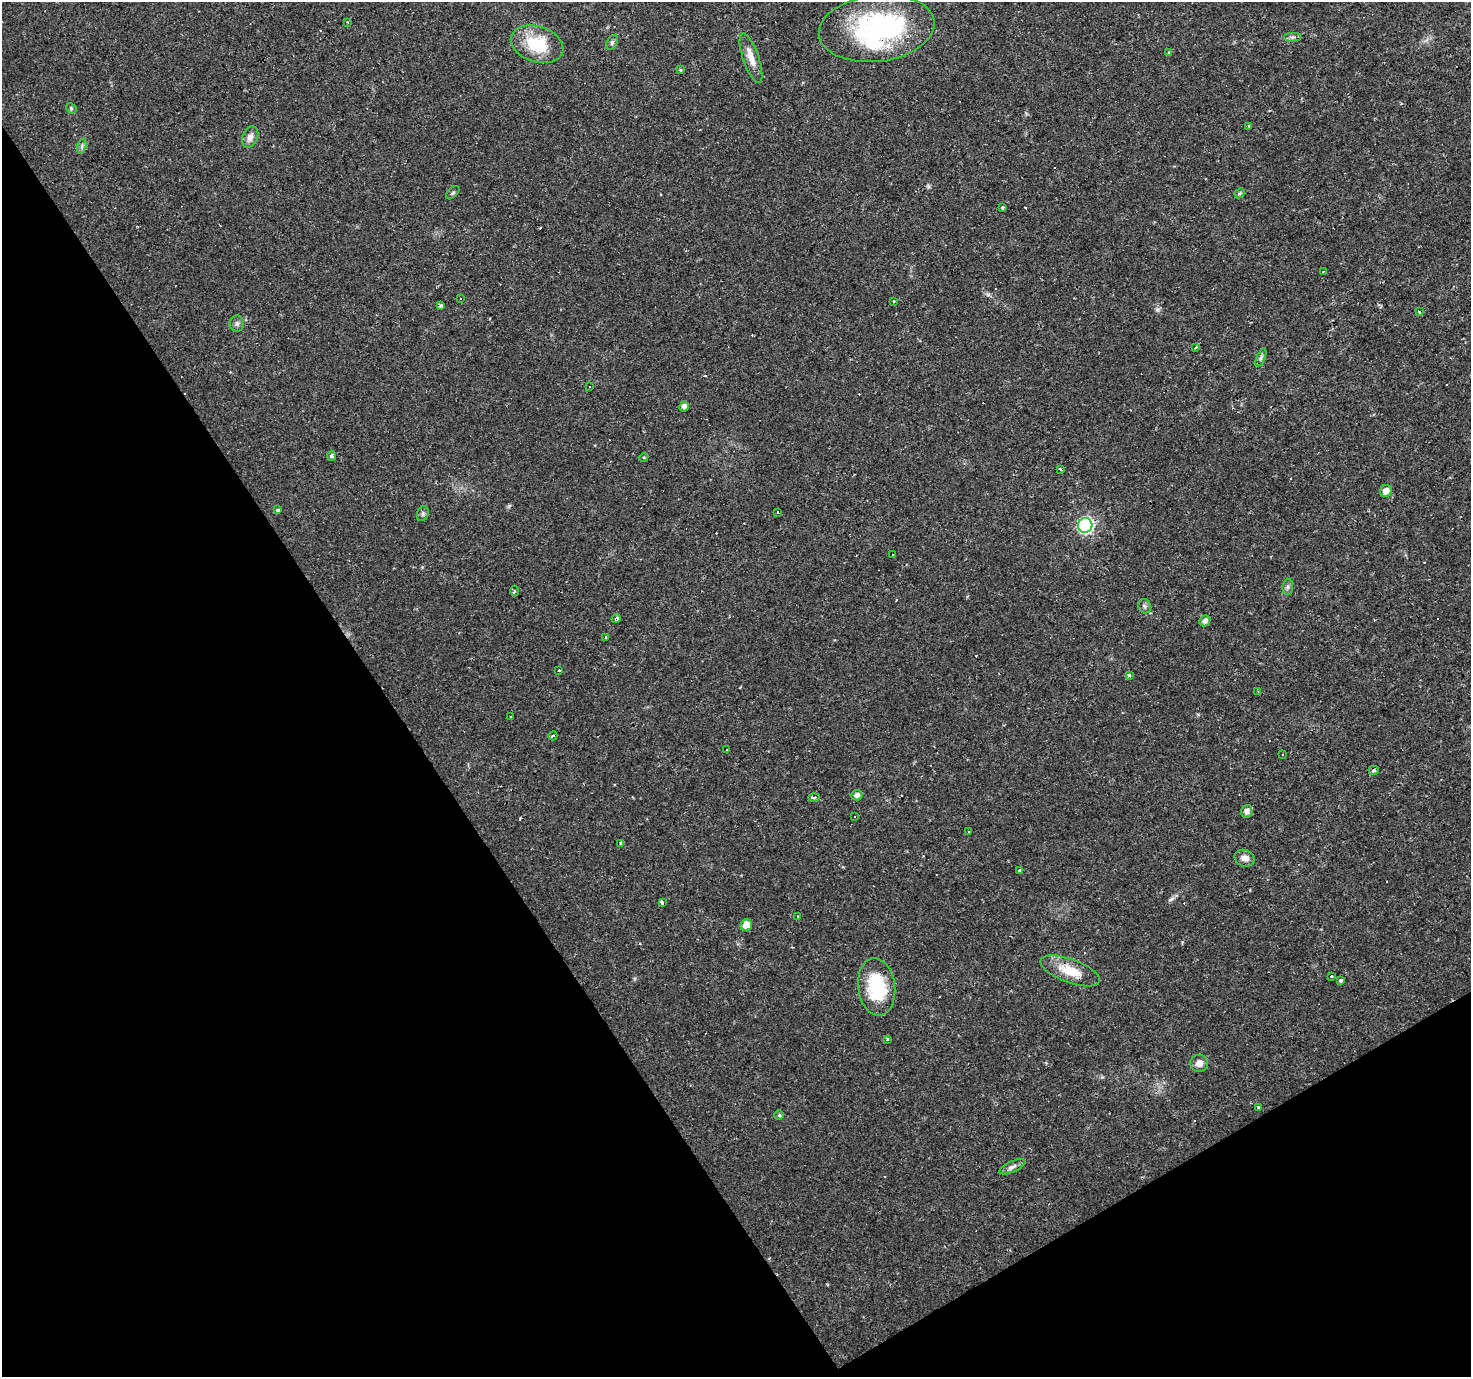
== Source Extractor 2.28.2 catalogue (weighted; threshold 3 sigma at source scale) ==
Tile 14 of 4 x 4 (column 2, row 4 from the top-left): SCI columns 1471-2939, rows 113-1487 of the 5878 x 5787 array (HDU 1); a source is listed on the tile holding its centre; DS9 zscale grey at full resolution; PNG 1473 x 1379 px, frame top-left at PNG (2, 2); each listed source drawn as its Kron ellipse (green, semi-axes under 4 px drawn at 4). Shown black and unused: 32% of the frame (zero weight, under 2 of 3 exposures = <1% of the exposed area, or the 3 px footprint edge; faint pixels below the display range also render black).
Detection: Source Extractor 2.28.2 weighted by HDU 2 'WHT'; one run over the whole footprint, this tile lists its part. Background 0.0199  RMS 0.0024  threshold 0.011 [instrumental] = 3 sigma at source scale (4.5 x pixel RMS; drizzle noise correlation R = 1.50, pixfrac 1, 0.0396/0.0396 arcsec/px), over >= 5 px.
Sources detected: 97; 1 inside a brighter object's white glare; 28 cosmic-ray / hot-pixel residue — neither listed nor drawn; the other 68 listed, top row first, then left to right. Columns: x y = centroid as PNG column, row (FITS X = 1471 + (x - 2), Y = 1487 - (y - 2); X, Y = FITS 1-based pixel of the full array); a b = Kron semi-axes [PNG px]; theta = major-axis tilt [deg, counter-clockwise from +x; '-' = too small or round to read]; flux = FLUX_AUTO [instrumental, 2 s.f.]
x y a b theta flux
347 22 3 2 - 0.29
877 28 58 33 7 46
1293 37 9 4 0 0.58
612 42 8 5 63 0.52
537 44 27 18 -18 11
1168 52 4 4 - 0.28
751 58 26 8 -71 2.9
680 70 4 3 - 0.39
71 108 6 4 -47 0.4
1249 126 3 3 - 0.23
250 137 11 7 66 1.5
82 146 7 4 72 0.59
453 193 8 5 44 0.41
1240 193 6 4 45 0.31
1002 208 3 3 - 0.37
1323 272 3 2 - 0.21
460 298 3 3 - 5.7
894 301 3 3 - 0.8
440 306 4 3 - 1.2
1419 312 3 3 - 0.67
237 324 8 7 - 0.71
1195 348 4 3 - 0.98
1261 358 10 4 68 0.59
589 387 3 3 - 1.5
684 406 5 4 - 1.2
332 456 5 4 - 0.66
644 457 4 3 - 0.22
1061 470 3 3 - 1.2
1386 491 6 6 - 2.2
278 510 3 3 - 1.5
778 512 3 3 - 1.2
423 514 7 5 71 0.55
1085 525 7 7 - 54
893 554 3 3 - 0.89
1288 587 8 5 83 0.59
514 591 5 3 - 0.27
1145 606 7 6 - 0.58
616 619 4 3 - 4.2
1205 621 6 5 - 1.1
606 637 3 3 - 1
558 670 3 2 - 0.55
1129 675 3 3 - 1.4
1258 691 4 3 - 0.29
510 716 3 3 - 0.59
553 736 4 3 - 0.61
727 750 3 2 - 0.3
1282 754 3 3 - 0.76
1373 770 5 5 - 0.45
857 795 5 5 - 1
814 798 5 3 - 0.38
1247 811 6 6 - 1.4
855 817 3 3 - 1
968 832 3 3 - 0.48
620 843 3 2 - 0.24
1245 858 10 8 -21 1.6
1019 871 4 3 - 2.9
662 902 3 3 - 4.7
797 917 3 3 - 5.7
746 925 6 5 - 3.2
1070 971 31 12 -20 6.2
1331 976 3 3 - 0.76
1341 980 3 3 - 0.75
877 987 29 18 -83 14
887 1039 3 3 - 0.3
1199 1063 9 8 - 1.7
1258 1107 4 2 - 0.3
779 1115 4 4 - 0.38
1012 1167 14 5 25 1
Overlapping masked pixels (flux is a lower limit): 2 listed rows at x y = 877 28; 616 619
Unlisted compact peaks at least as high as the median listed source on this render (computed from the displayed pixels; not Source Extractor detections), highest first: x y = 1170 900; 988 294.